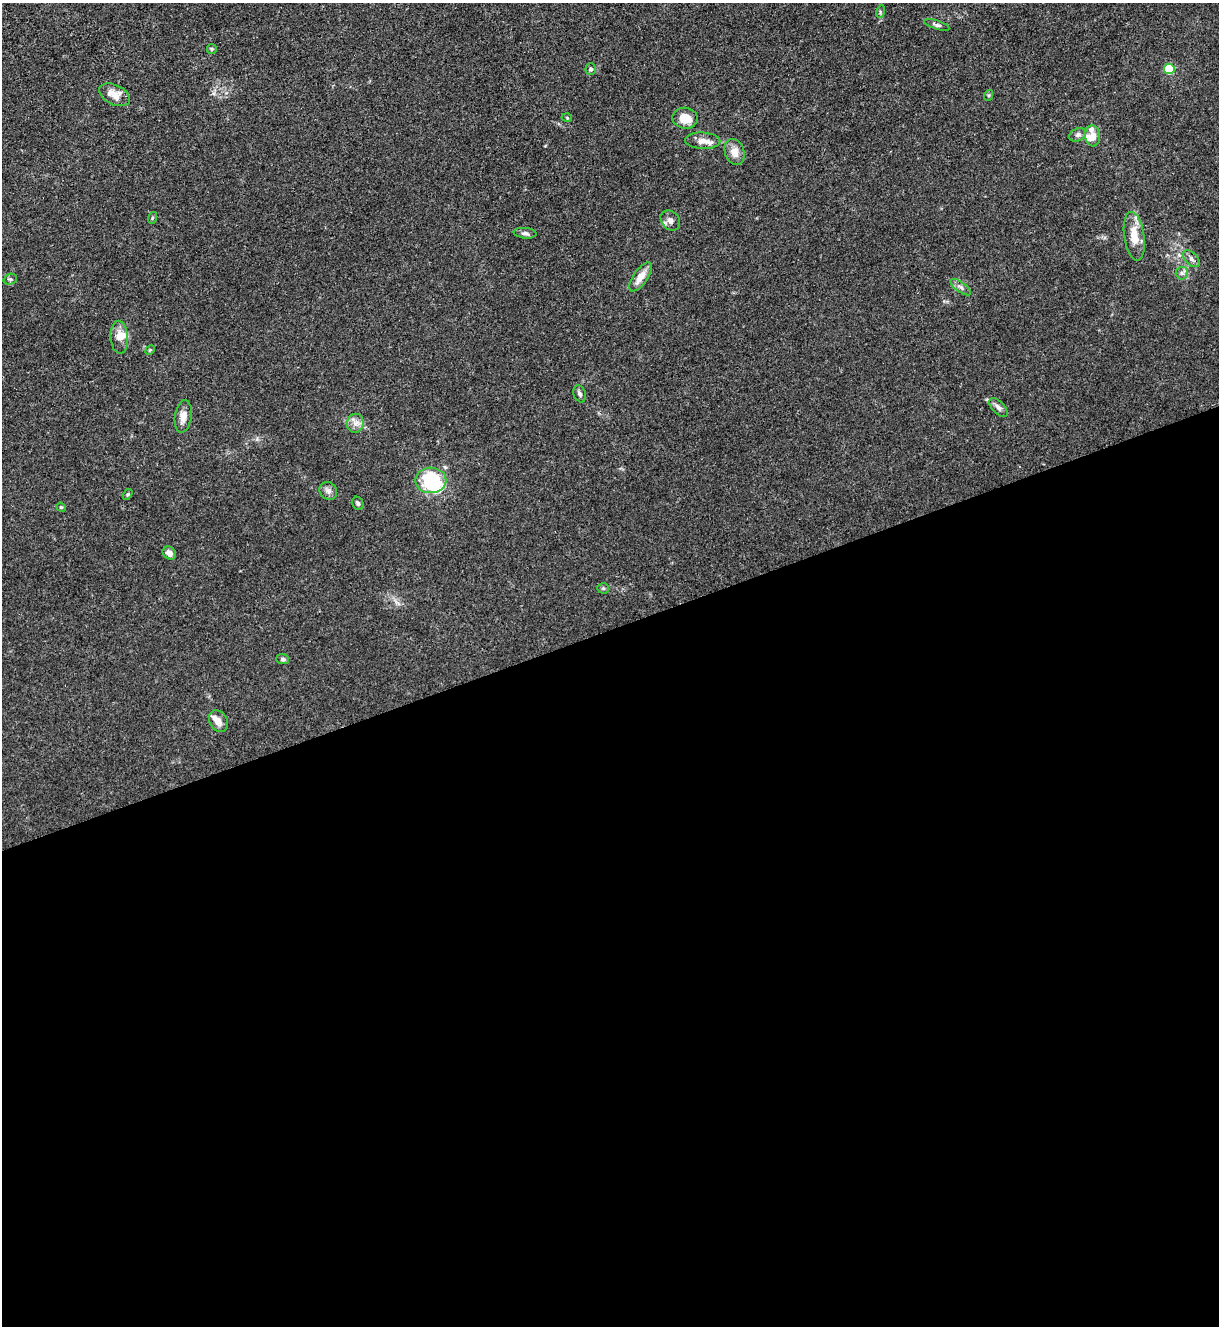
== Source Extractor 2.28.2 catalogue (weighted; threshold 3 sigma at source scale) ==
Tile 15 of 4 x 4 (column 3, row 4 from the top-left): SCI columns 2582-3798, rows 5-1328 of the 5287 x 5305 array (HDU 1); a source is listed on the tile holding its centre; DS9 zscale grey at full resolution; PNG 1221 x 1328 px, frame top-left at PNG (2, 3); each listed source drawn as its Kron ellipse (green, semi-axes under 4 px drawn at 4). Shown black and unused: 53% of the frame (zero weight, under 3 of 4 exposures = <1% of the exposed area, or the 3 px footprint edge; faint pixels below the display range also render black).
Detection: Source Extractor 2.28.2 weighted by HDU 2 'WHT'; one run over the whole footprint, this tile lists its part. Background 0.0313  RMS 0.0027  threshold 0.0121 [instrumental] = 3 sigma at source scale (4.5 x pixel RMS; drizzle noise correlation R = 1.50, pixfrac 1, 0.05/0.05 arcsec/px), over >= 5 px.
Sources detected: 42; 1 inside a brighter object's white glare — neither listed nor drawn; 4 inside a brighter listed object's ellipse — not listed separately; the other 37 listed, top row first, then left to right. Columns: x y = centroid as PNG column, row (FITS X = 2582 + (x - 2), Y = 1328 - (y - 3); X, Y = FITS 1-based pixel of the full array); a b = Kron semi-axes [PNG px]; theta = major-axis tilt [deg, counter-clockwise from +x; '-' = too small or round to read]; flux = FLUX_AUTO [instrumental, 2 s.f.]
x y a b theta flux
880 12 6 4 73 0.35
937 25 13 4 -18 0.69
212 49 5 5 - 0.33
591 69 6 5 - 0.62
1169 69 5 5 - 19
114 95 16 10 -26 3.4
989 95 6 3 71 0.33
567 118 5 3 - 0.22
685 118 12 10 -11 4.1
1078 135 9 6 24 0.79
1093 136 11 7 -84 2.2
703 141 17 8 -3 2.2
734 152 13 9 -70 2.5
152 218 6 3 71 0.31
670 220 11 8 -47 1.3
525 233 11 5 -6 0.8
1134 236 24 10 -81 5.2
1191 259 10 6 -46 0.93
1182 273 6 6 - 0.7
641 277 17 7 55 3
10 279 7 5 18 0.55
961 287 12 5 -35 0.92
119 337 16 9 -86 2.5
150 350 5 4 - 0.27
580 394 9 6 -69 0.63
998 407 11 6 -48 1
183 416 16 8 81 2.1
355 423 9 8 - 1.5
431 480 15 12 0 14
328 491 9 8 - 1.2
128 494 6 3 58 0.32
358 503 7 5 -60 0.59
61 507 5 4 - 0.3
169 553 7 6 - 1.1
603 588 5 5 - 0.39
283 659 6 5 - 0.49
218 721 11 9 -58 2
Overlapping masked pixels (flux is a lower limit): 1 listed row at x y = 1191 259